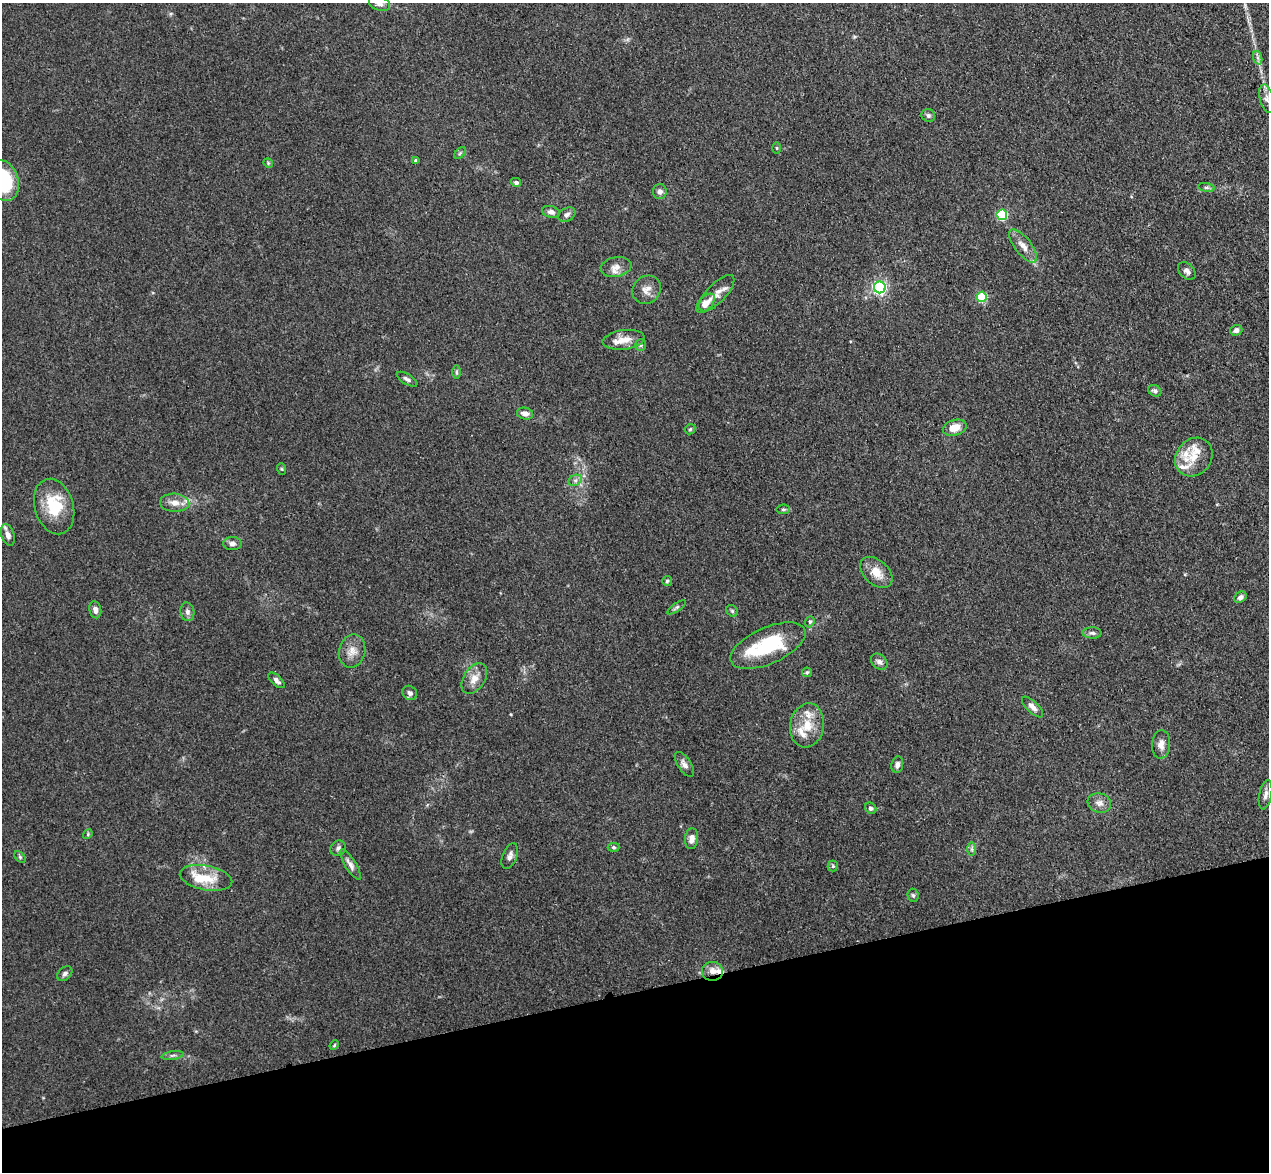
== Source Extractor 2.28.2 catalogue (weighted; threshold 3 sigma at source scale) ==
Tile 14 of 4 x 4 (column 2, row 4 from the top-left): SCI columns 1383-2649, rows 183-1352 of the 5298 x 5161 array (HDU 1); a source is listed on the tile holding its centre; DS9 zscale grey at full resolution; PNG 1271 x 1174 px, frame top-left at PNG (2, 3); each listed source drawn as its Kron ellipse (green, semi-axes under 4 px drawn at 4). Shown black and unused: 15% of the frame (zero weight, under 3 of 4 exposures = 6% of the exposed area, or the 3 px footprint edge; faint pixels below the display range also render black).
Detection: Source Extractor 2.28.2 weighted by HDU 2 'WHT'; one run over the whole footprint, this tile lists its part. Background 0.0711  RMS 0.0063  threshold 0.0283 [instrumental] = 3 sigma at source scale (4.5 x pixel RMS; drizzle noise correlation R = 1.50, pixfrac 1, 0.05/0.05 arcsec/px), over >= 5 px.
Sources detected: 90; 1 inside a brighter object's white glare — neither listed nor drawn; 10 inside a brighter listed object's ellipse — not listed separately; the other 79 listed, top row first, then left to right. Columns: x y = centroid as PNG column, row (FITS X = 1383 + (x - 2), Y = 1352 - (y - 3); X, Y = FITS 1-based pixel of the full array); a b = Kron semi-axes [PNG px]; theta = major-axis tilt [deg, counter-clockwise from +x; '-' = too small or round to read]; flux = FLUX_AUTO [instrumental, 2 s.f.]
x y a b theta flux
379 4 11 7 -20 2.8
1258 58 7 4 -71 1.3
1267 98 14 7 -76 3.4
928 115 7 6 - 1.6
776 148 6 4 -89 0.83
460 153 7 4 45 1
416 160 4 4 - 1.1
268 163 5 4 - 0.72
3 181 21 15 -71 39
516 182 5 4 - 1.8
1206 188 8 4 -8 1.2
660 191 8 7 - 2.4
551 212 9 6 -14 2.3
567 215 9 6 28 2
1002 215 5 5 - 47
1023 246 20 8 -52 6.1
616 267 15 9 10 4.7
1187 271 10 7 -45 2.5
880 287 6 6 - 130
647 290 15 13 46 5.5
717 293 23 9 46 5.6
982 297 5 5 - 30
705 303 12 6 46 6.8
1236 330 6 5 - 2.8
624 340 21 9 7 8.2
641 345 6 5 - 1.1
456 372 7 4 -90 1.2
407 379 11 5 -30 2
1155 391 7 5 -30 1.5
525 414 8 6 -13 3.4
955 428 12 8 16 7.7
690 429 6 4 45 0.87
1194 457 20 17 50 11
282 469 6 4 -70 0.73
575 480 7 5 28 1.6
175 503 14 9 -3 5.3
54 507 28 19 -73 24
783 509 7 4 7 1.1
8 535 11 6 -73 3.4
232 544 9 6 -1 2.3
876 572 19 12 -43 8.9
667 581 5 5 - 0.95
1240 597 7 5 33 2.2
677 607 11 4 35 1.4
95 610 9 6 -78 2.8
732 611 6 5 - 0.93
187 612 9 7 -79 2.3
810 622 6 4 68 1
1092 633 9 5 -1 1.7
768 646 40 18 24 41
352 651 16 13 78 6.6
879 662 9 7 -43 2.4
807 672 5 4 - 0.84
474 679 17 10 57 6.4
276 680 10 5 -43 2.3
410 693 8 6 -39 2
1032 707 14 5 -44 3.2
807 725 22 17 79 14
1161 744 14 9 86 4.6
684 764 14 6 -56 2.9
897 765 8 6 80 2.5
1265 795 15 6 79 2.8
1099 803 12 9 -19 3.9
871 808 6 5 - 1.5
88 834 5 4 - 0.72
691 839 10 6 83 3.5
614 847 6 4 -2 1
338 848 8 7 - 2.1
972 849 7 4 -90 1.2
510 856 13 7 69 3
20 857 7 4 -46 0.96
350 864 17 5 -58 3.2
833 866 5 5 - 0.82
206 878 26 12 -11 15
913 895 6 5 - 1.1
712 971 10 9 - 5.9
65 974 9 6 44 1.9
334 1045 5 4 - 0.72
173 1055 11 4 9 1.5
Overlapping masked pixels (flux is a lower limit): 1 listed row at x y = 712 971
Isophote crosses this tile's border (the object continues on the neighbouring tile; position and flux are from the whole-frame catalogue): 2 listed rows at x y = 379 4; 3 181